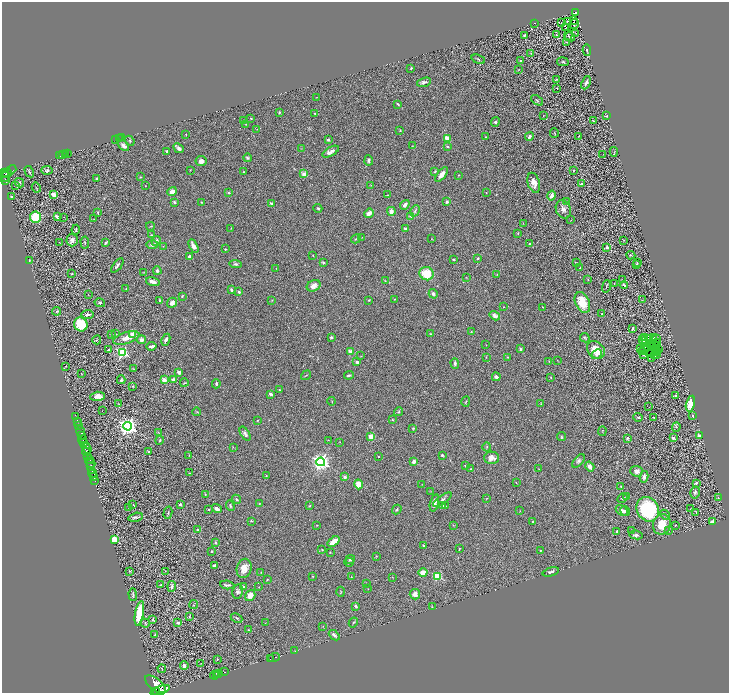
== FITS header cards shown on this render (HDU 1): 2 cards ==
NAXIS1  =                 1454
NAXIS2  =                 1382

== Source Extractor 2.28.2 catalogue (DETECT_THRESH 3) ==
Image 1454 x 1382 px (HDU 1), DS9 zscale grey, zoomed out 1/2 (1 PNG px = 2 x 2 image px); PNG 731 x 695 px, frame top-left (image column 2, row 1382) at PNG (2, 2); each listed source drawn as its Kron ellipse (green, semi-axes under 4 px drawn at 4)
Background 1.1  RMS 0.06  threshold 0.181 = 3 sigma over >= 5 px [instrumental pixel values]
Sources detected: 468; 40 cannot appear on this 1/2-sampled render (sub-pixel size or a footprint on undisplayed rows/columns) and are neither listed nor drawn; the other 428 listed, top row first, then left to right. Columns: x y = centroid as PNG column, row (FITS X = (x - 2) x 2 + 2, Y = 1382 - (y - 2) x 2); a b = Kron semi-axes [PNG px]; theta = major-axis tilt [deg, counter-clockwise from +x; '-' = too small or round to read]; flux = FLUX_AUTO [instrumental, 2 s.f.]
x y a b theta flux
575 13 4 3 - 160
574 20 2 1 - 5.6
567 21 2 1 - 3.9
535 23 2 1 - 2.3
561 23 2 1 - 2.9
574 24 5 3 - 24
566 28 3 2 - 74
576 33 2 1 - 5
525 35 3 2 - 9.9
557 35 3 2 - 5.1
568 35 5 4 - 13
570 37 5 3 - 15
566 42 2 2 - 3.6
587 50 6 3 -81 13
531 53 3 1 - 5.6
478 59 7 3 -21 13
520 61 2 2 - 30
563 62 6 3 -9 12
411 68 3 2 - 8.2
519 69 4 2 - 7.5
557 79 4 2 - 10
424 82 7 3 16 28
586 83 7 2 66 40
557 88 2 2 - 6.5
317 97 2 1 - 3.8
537 100 7 3 -39 15
398 104 4 2 - 14
279 112 3 2 - 9.9
315 114 3 2 - 11
543 116 3 2 - 4.1
606 116 3 3 - 9.4
251 118 2 2 - 9.1
244 120 4 2 - 4.9
593 121 3 2 - 8.8
495 122 5 4 - 21
246 124 3 2 - 6.2
257 129 2 2 - 4
400 130 3 2 - 12
554 133 5 3 - 10
186 134 2 1 - 3.8
529 136 4 3 - 33
579 136 2 2 - 3.8
485 137 2 2 - 5.9
119 138 2 1 - 44
121 138 2 1 - 20
447 138 4 3 - 150
116 139 2 1 - 180
328 140 2 2 - 52
130 141 5 3 - 17
124 146 6 4 -41 42
412 146 3 2 - 5.7
447 147 4 3 - 14
179 148 5 3 - 37
301 149 3 2 - 5.9
167 151 3 2 - 20
331 152 9 4 29 61
614 152 5 3 - 12
67 153 2 1 - 27
65 154 2 1 - 23
603 154 3 1 - 3.4
63 155 2 1 - 38
59 156 2 1 - 360
247 158 4 3 - 17
369 160 5 3 - 20
201 161 5 5 - 46
11 170 5 2 - 87
47 170 5 4 - 30
190 170 2 2 - 4.7
435 171 3 2 - 13
573 171 3 2 - 8.2
3 172 2 2 - 500
29 172 6 2 -60 19
243 172 3 3 - 9.1
6 174 6 4 20 680
304 174 2 2 - 180
441 174 9 4 51 73
459 175 2 2 - 9.1
5 177 6 2 38 140
140 177 4 2 - 8.2
97 179 4 3 - 21
5 180 4 3 - 150
19 183 5 4 - 18
534 183 10 6 -73 82
581 184 4 3 - 15
15 185 2 2 - 4.7
371 185 2 2 - 3.4
145 186 2 1 - 2.9
36 188 5 2 - 8.4
172 192 5 4 - 77
486 192 2 1 - 3.9
229 193 3 3 - 11
53 195 4 3 - 84
388 195 4 2 - 7.9
551 196 5 3 - 47
12 197 2 2 - 53
174 202 4 3 - 19
201 202 3 2 - 7.3
447 202 3 3 - 38
567 202 3 2 - 7.6
271 203 3 2 - 17
405 205 5 3 - 37
318 208 4 4 - 16
563 209 9 7 -66 57
391 211 4 3 - 64
415 211 6 3 62 19
98 213 3 2 - 12
369 213 5 3 - 70
411 216 4 3 - 14
36 217 5 5 - 400
57 217 4 2 - 70
64 217 2 1 - 3.2
94 219 3 2 - 6
571 220 3 2 - 5.1
523 223 3 2 - 5
150 226 4 2 - 6.7
231 228 3 2 - 4
405 228 4 3 - 18
76 230 5 2 - 9.6
518 234 3 2 - 7.2
151 235 3 2 - 6.3
362 237 3 2 - 3.6
356 239 5 2 - 11
432 239 2 2 - 3.4
72 240 6 5 - 44
624 240 2 2 - 6.8
156 241 5 3 - 34
106 242 4 2 - 19
60 243 2 1 - 2.7
85 243 6 3 -88 18
529 244 2 2 - 16
152 245 6 4 -1 34
163 246 3 2 - 4.4
193 246 7 3 -62 77
607 247 3 3 - 15
225 249 2 2 - 11
631 255 4 2 - 12
313 256 2 2 - 6.4
189 257 3 2 - 38
478 258 4 3 - 13
453 259 4 3 - 11
30 261 3 2 - 6
637 262 2 1 - 3.8
323 263 2 2 - 35
576 263 2 2 - 6.4
236 264 6 3 -4 22
636 265 3 2 - 8.9
117 266 8 3 52 25
276 268 2 2 - 4.4
580 268 3 2 - 5.8
157 271 4 3 - 24
143 272 4 2 - 6.1
72 274 2 1 - 6.4
427 274 7 6 - 270
497 274 2 1 - 4.7
467 278 3 2 - 4.8
588 279 2 2 - 6.1
622 280 2 2 - 4.3
385 281 3 2 - 5.6
153 282 7 3 -17 74
614 283 2 1 - 3.7
624 285 4 2 - 15
314 286 7 5 25 74
606 286 6 3 76 13
126 289 2 2 - 6.2
231 290 3 2 - 16
239 292 2 2 - 61
433 294 5 4 - 30
88 295 2 1 - 3
182 296 4 3 - 11
395 299 3 2 - 5.2
160 300 3 3 - 16
272 300 3 3 - 7.6
369 300 4 3 - 9.6
642 300 2 2 - 3.3
582 302 11 7 -66 240
100 303 5 3 - 22
172 303 5 4 - 47
504 307 2 1 - 7
543 307 3 2 - 5.1
57 311 4 3 - 21
88 314 6 2 5 26
602 314 2 2 - 14
495 316 5 4 - 56
81 324 7 6 - 400
633 328 3 2 - 25
471 332 3 2 - 5.5
111 334 2 2 - 4.9
116 334 2 2 - 9.8
133 334 3 2 - 300
431 334 3 2 - 12
331 337 4 4 - 17
644 337 2 1 - 11
126 338 14 5 18 100
585 338 5 3 - 14
650 338 2 1 - 1.8
653 338 2 1 - 2.7
643 339 2 1 - 13
656 339 2 1 - 3.3
97 340 4 3 - 11
142 340 4 4 - 46
166 340 6 3 64 32
643 341 3 2 - 1.3
657 343 2 1 - 0.055
646 344 4 1 - 3
650 344 2 1 - 4.4
652 344 2 1 - 10
654 344 2 1 - 3.4
486 345 2 1 - 4.2
152 346 5 2 - 34
653 346 3 1 - 11
520 349 4 3 - 19
641 349 3 1 - 17
645 349 2 1 - 7.7
656 349 3 1 - 3.5
109 350 2 2 - 15
596 350 10 7 -42 190
658 350 2 1 - 4.7
122 352 3 3 - 1600
351 352 2 2 - 230
642 352 3 1 - 1.7
658 353 2 1 - 1.8
597 354 6 4 43 32
649 354 3 1 - 11
643 355 3 1 - 7.7
657 355 2 1 - 8.6
361 356 3 2 - 4.4
654 356 3 2 - 3
486 357 3 2 - 5.6
507 357 3 2 - 6.5
651 358 2 1 - 6.7
557 360 2 2 - 3.8
549 361 4 2 - 6.9
357 362 4 3 - 27
455 363 5 3 - 22
66 366 3 2 - 5.7
133 369 3 2 - 4.2
179 372 3 3 - 45
81 374 3 3 - 6.8
306 375 5 2 - 9.4
349 375 5 2 - 18
496 377 4 3 - 41
551 378 3 2 - 5.2
173 379 2 2 - 51
121 380 4 3 - 19
164 380 3 3 - 100
184 383 4 2 - 6.6
216 384 4 3 - 19
133 386 3 2 - 8
279 390 3 3 - 8.6
271 394 4 2 - 30
98 396 7 4 3 69
676 396 3 2 - 22
332 401 4 2 - 8.1
466 402 5 2 - 9.2
119 404 3 2 - 3.4
541 404 3 2 - 5
690 404 8 4 77 130
649 407 2 1 - 3
102 411 2 1 - 13
197 412 4 2 - 8.5
399 412 4 4 - 15
692 416 3 2 - 9.6
76 417 3 1 - 69
638 417 4 2 - 13
654 417 2 2 - 29
258 420 2 2 - 7.1
392 420 3 3 - 9.5
77 422 3 2 - 250
78 426 3 1 - 130
127 426 4 4 - 6300
676 427 5 3 - 10
413 428 4 3 - 9.1
80 431 5 2 - 1300
602 431 5 2 - 6.8
158 432 3 2 - 5.1
245 434 8 4 -59 31
82 435 3 2 - 340
699 436 4 3 - 33
371 437 2 2 - 280
562 437 4 3 - 12
627 438 2 2 - 32
673 438 2 2 - 57
83 440 5 2 - 1000
160 440 4 2 - 10
328 440 2 2 - 4.2
340 442 2 2 - 3.7
84 443 3 2 - 910
233 447 3 2 - 5.1
487 447 4 2 - 8.6
86 448 6 3 -53 820
149 451 3 3 - 8.4
86 452 4 2 - 290
189 455 3 2 - 5.4
442 455 2 2 - 58
88 456 2 1 - 350
378 457 2 2 - 10
491 458 7 6 - 70
89 460 4 2 - 530
578 461 8 4 48 26
321 462 4 4 - 5300
414 462 3 2 - 67
90 463 5 2 - 380
465 466 3 2 - 10
91 467 3 2 - 610
590 467 5 3 - 71
471 469 3 3 - 11
539 469 3 2 - 3.7
92 470 3 3 - 240
636 471 6 5 - 56
93 473 4 2 - 320
189 473 3 2 - 8.3
93 476 3 2 - 49
266 476 3 2 - 6.5
345 477 2 2 - 96
644 477 6 4 77 43
94 481 3 1 - 40
516 483 2 1 - 3.3
696 483 3 2 - 15
358 484 5 4 - 97
422 484 3 1 - 3.2
621 487 3 2 - 7
431 491 3 2 - 4.7
695 493 6 4 75 30
205 495 4 2 - 9
627 497 4 3 - 22
486 498 3 2 - 4.7
622 498 5 3 - 14
718 498 3 2 - 6.7
237 499 5 3 - 19
442 500 11 4 34 32
434 503 9 4 75 59
180 504 2 2 - 43
259 504 3 2 - 6
133 505 2 2 - 4.9
442 505 4 3 - 23
230 506 5 3 - 12
309 506 3 2 - 6.8
446 506 2 2 - 5.6
129 507 4 3 - 14
691 508 2 1 - 26
209 509 2 2 - 7.7
217 509 5 3 - 38
648 509 12 11 - 930
397 510 5 3 - 13
622 510 6 4 -32 32
520 511 3 1 - 4
625 511 5 4 - 22
696 512 4 2 - 6.7
168 513 6 2 76 12
665 515 5 3 - 18
135 517 7 4 14 30
251 521 4 2 - 8.8
533 521 2 2 - 8.4
712 522 3 3 - 43
662 524 10 9 - 210
317 525 3 2 - 5.3
453 525 3 2 - 5.4
675 525 3 2 - 7.4
198 530 4 3 - 22
631 530 3 3 - 9.6
668 530 3 2 - 7.4
617 531 3 2 - 11
636 535 7 4 -10 30
114 539 3 3 - 530
334 542 7 3 37 180
215 543 3 3 - 13
424 546 3 3 - 16
459 549 2 1 - 6.8
322 550 2 2 - 9
541 550 2 2 - 12
212 551 2 2 - 14
330 552 3 2 - 6.4
376 556 3 3 - 7.3
350 559 5 4 - 23
349 562 5 3 - 15
214 565 3 3 - 27
244 568 10 7 75 120
130 571 3 2 - 6.6
165 571 3 2 - 4.8
261 572 3 2 - 4.1
423 572 4 4 - 130
551 572 8 3 16 32
313 576 3 3 - 8.9
438 576 3 3 - 660
351 577 3 2 - 7.9
392 577 2 1 - 3.3
267 579 3 2 - 6.1
367 583 3 1 - 4.5
160 585 2 2 - 6.2
227 585 7 3 -6 23
172 586 5 4 - 31
244 587 4 3 - 15
259 587 2 2 - 4.4
368 589 2 2 - 4.7
238 591 7 5 79 32
341 592 5 2 - 8
415 594 5 5 - 54
133 595 6 2 -89 14
250 595 6 5 - 86
194 605 4 2 - 6.9
356 606 3 2 - 17
432 607 3 2 - 6.3
139 613 12 4 80 370
190 617 3 2 - 5.7
237 618 6 3 -26 14
153 619 3 3 - 12
353 622 5 2 - 9.6
145 623 5 3 - 15
178 623 3 2 - 35
265 623 2 1 - 5.1
323 626 3 2 - 7.4
249 630 3 3 - 8.3
155 634 3 2 - 6.4
334 635 6 3 -42 36
295 651 2 1 - 4.6
274 658 6 1 20 880
217 659 3 2 - 11
270 659 4 1 - 830
201 663 2 1 - 4.1
184 666 4 3 - 28
162 669 4 2 - 8.2
225 672 2 1 - 65
217 674 2 1 - 690
219 674 2 1 - 380
214 675 4 1 - 1100
155 684 12 6 -37 6600
160 690 10 2 20 3400
157 691 3 2 - 1300
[40 sub-pixel or undisplayed-footprint detections neither listed nor drawn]